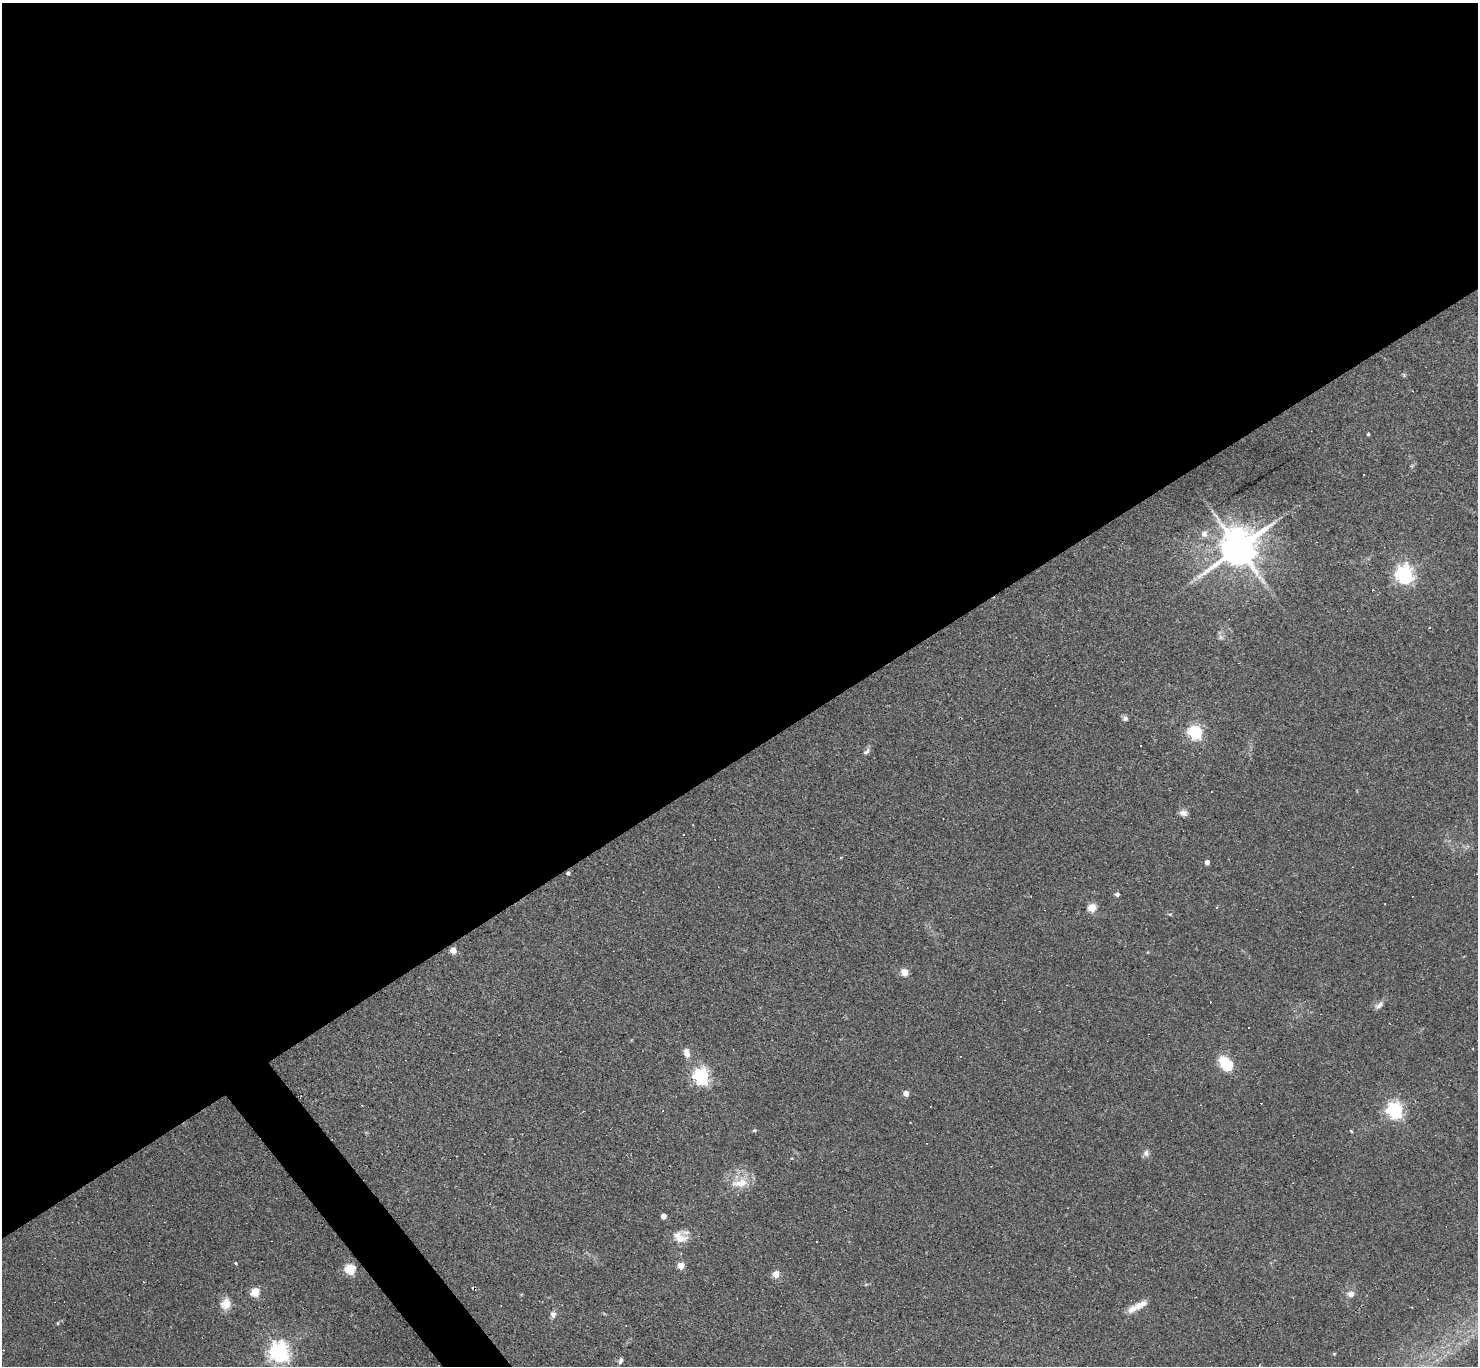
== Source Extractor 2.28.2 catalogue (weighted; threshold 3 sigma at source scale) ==
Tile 2 of 4 x 4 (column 2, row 1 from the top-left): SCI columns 1477-2952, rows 4245-5608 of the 5905 x 5900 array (HDU 1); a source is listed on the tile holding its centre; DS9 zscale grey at full resolution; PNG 1480 x 1368 px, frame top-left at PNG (2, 3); no overlay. Shown black and unused: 56% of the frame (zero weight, under 2 of 3 exposures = <1% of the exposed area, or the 3 px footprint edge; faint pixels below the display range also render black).
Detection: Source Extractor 2.28.2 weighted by HDU 2 'WHT'; one run over the whole footprint, this tile lists its part. Background 0.0638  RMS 0.0062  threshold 0.0278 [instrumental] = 3 sigma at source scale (4.5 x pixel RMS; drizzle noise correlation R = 1.50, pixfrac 1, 0.05/0.05 arcsec/px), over >= 5 px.
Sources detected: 66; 18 cosmic-ray / hot-pixel residue — not listed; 1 inside a brighter listed object's ellipse — not listed separately; the other 47 listed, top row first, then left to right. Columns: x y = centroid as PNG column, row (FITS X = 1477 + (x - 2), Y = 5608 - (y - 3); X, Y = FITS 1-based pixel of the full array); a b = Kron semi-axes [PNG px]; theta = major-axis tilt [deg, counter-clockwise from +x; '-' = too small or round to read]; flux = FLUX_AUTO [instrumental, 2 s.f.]
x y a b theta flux
1404 375 6 4 -48 0.78
1368 434 3 3 - 0.87
1204 534 10 9 - 3.8
1239 547 12 11 - 2200
1404 574 7 6 - 280
1429 628 3 2 - 0.53
1221 637 7 5 -60 1.6
1125 718 6 6 - 1.9
1195 732 6 6 - 120
866 751 10 6 42 2
1183 813 9 7 -18 3
683 835 3 2 - 0.7
1207 862 4 4 - 3.2
568 873 4 3 - 1.4
1117 894 4 4 - 2.2
1092 907 5 5 - 24
1217 908 3 3 - 0.89
453 950 5 4 - 9.3
904 972 5 4 - 19
1379 1005 15 7 39 2.8
687 1053 10 7 -76 4.6
1227 1064 8 5 -49 62
701 1076 6 6 - 200
906 1093 4 4 - 5.8
1395 1110 6 6 - 200
754 1130 5 4 - 0.82
1351 1131 4 3 - 0.63
1146 1153 9 7 83 2.3
740 1183 22 11 7 11
663 1216 4 4 - 5.4
680 1237 19 13 -27 8.2
817 1242 3 3 - 1.5
236 1263 4 3 - 0.67
681 1265 4 4 - 14
350 1269 6 5 - 39
776 1274 4 4 - 14
144 1282 3 3 - 0.5
866 1284 6 4 19 0.7
255 1292 5 5 - 29
1351 1294 9 7 4 3.3
226 1304 15 13 63 6.6
1140 1305 23 9 28 6.3
553 1314 8 6 -88 2.5
58 1323 5 3 - 0.56
280 1352 7 6 - 380
1334 1354 4 4 - 0.65
621 1361 8 5 71 1.7
Overlapping masked pixels (flux is a lower limit): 1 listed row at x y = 568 873